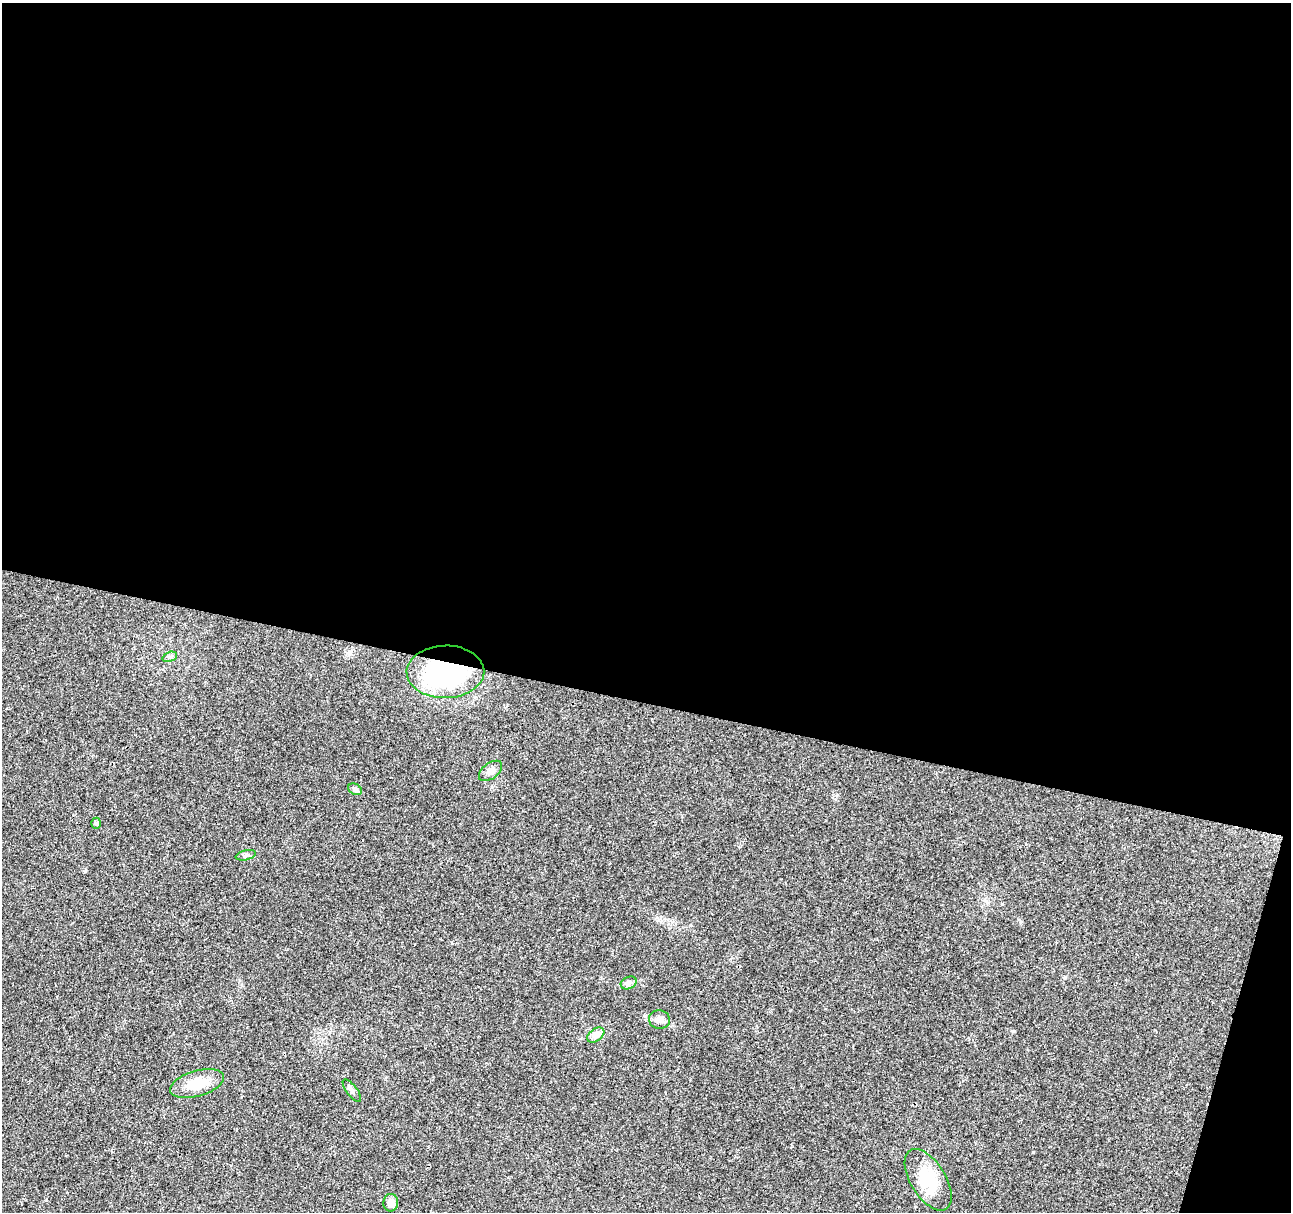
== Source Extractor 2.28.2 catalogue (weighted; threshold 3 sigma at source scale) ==
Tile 4 of 4 x 4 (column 4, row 1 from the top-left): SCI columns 3883-5171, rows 3863-5072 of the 5178 x 5357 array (HDU 1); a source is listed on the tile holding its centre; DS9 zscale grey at full resolution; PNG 1293 x 1214 px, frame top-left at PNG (2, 3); each listed source drawn as its Kron ellipse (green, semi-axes under 4 px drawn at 4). Shown black and unused: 59% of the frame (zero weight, under 3 of 4 exposures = <1% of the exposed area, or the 3 px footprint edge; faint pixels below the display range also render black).
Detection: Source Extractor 2.28.2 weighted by HDU 2 'WHT'; one run over the whole footprint, this tile lists its part. Background 0.0265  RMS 0.0036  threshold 0.0164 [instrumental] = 3 sigma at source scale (4.5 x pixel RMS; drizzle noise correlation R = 1.50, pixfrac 1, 0.0396/0.0396 arcsec/px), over >= 5 px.
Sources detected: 13; all 13 listed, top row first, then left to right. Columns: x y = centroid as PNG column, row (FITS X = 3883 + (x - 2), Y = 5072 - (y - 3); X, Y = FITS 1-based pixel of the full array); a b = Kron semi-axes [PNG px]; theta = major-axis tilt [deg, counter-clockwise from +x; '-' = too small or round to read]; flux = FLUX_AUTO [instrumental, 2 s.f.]
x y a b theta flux
170 657 8 4 18 0.82
445 672 39 26 1 63
490 771 13 7 38 2
355 789 7 5 -30 0.84
96 823 5 5 - 0.62
246 855 10 5 12 0.9
629 983 8 6 21 1
660 1020 10 9 - 2
596 1035 9 6 36 1.5
197 1083 28 12 16 8.8
352 1091 13 5 -52 1.1
928 1180 34 17 -58 13
391 1203 9 7 89 2.4
Overlapping masked pixels (flux is a lower limit): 1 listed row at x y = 445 672
Unlisted compact peaks at least as high as the median listed source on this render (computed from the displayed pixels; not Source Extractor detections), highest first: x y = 1033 1152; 1013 1031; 85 871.